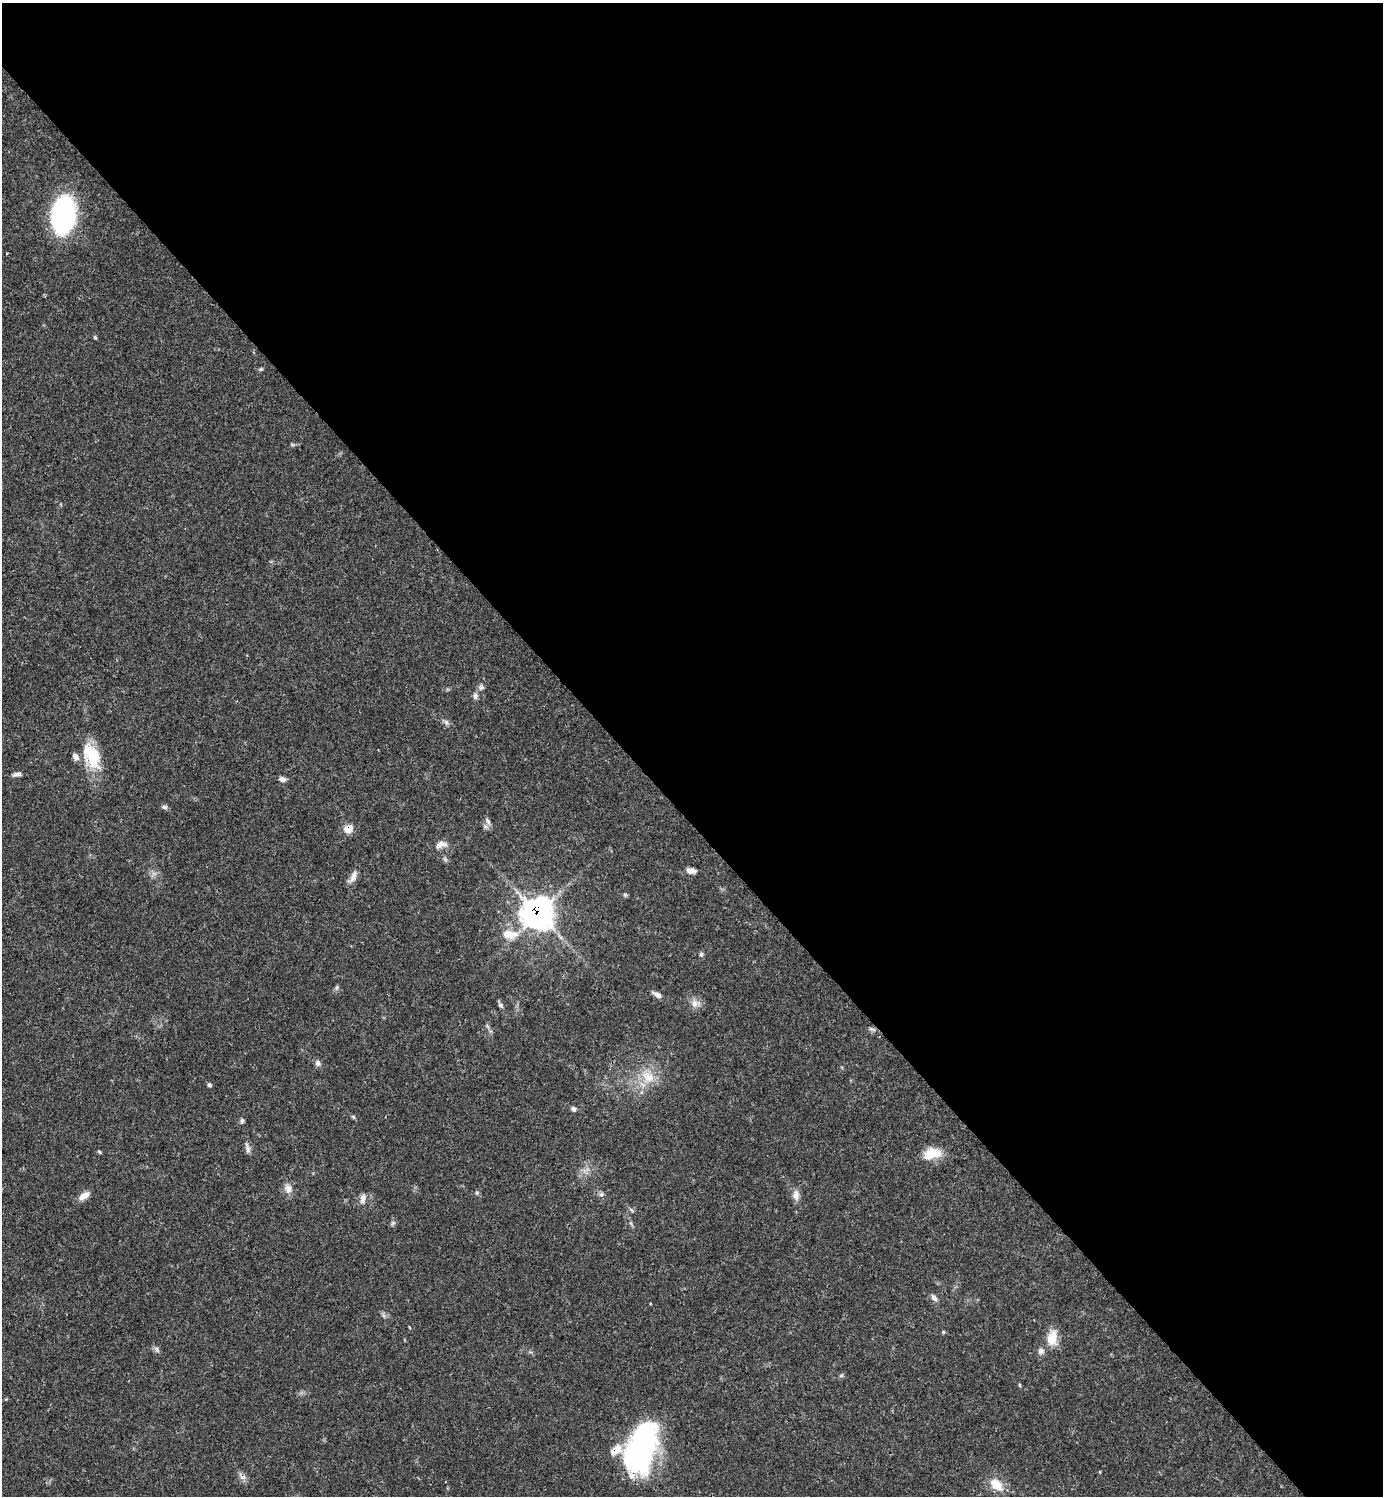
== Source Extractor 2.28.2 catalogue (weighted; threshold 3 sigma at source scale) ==
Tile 8 of 4 x 4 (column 4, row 2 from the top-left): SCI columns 4443-5823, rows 2990-4483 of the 5981 x 5981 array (HDU 1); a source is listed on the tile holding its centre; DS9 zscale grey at full resolution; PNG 1385 x 1498 px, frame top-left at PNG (2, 3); no overlay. Shown black and unused: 55% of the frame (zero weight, under 3 of 4 exposures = <1% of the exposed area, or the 3 px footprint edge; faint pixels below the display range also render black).
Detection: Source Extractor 2.28.2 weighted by HDU 2 'WHT'; one run over the whole footprint, this tile lists its part. Background 0.0389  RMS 0.0027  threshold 0.0121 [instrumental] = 3 sigma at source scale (4.5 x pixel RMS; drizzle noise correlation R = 1.50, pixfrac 1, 0.05/0.05 arcsec/px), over >= 5 px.
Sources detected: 52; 1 cosmic-ray / hot-pixel residue — not listed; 3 inside a brighter listed object's ellipse — not listed separately; the other 48 listed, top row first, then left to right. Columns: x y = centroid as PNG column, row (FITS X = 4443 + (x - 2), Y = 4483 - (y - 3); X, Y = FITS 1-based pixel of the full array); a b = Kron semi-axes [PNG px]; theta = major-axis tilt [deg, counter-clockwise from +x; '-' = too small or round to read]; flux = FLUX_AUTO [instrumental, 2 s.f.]
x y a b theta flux
64 215 30 19 83 55
7 253 3 2 - 0.2
95 337 5 4 - 0.35
261 369 6 5 - 0.38
481 687 7 6 - 0.78
475 696 9 6 83 0.85
446 722 8 5 -45 0.67
92 756 33 18 -64 10
17 774 11 5 9 0.93
282 779 8 6 -20 1
165 807 7 5 -3 0.65
488 821 10 5 -53 0.86
348 829 12 9 26 2.6
441 845 16 8 20 1.9
691 871 11 6 -7 1.6
353 877 16 8 70 1.8
625 895 6 5 - 0.42
538 914 12 12 - 230
509 934 22 11 1 4.7
701 954 6 5 - 0.53
337 987 6 4 72 0.45
657 995 12 6 -28 1.3
695 1003 11 10 - 1.8
500 1005 7 5 -45 0.61
873 1029 10 4 -13 0.6
318 1063 8 7 - 0.93
648 1077 19 13 -39 5
209 1085 6 5 - 0.43
573 1109 7 6 - 0.6
353 1117 7 4 -52 0.37
242 1120 6 5 - 0.56
248 1148 15 5 -74 1
99 1152 5 4 - 0.33
932 1153 23 13 16 5.2
288 1188 13 10 -81 1.8
477 1193 6 4 90 0.36
601 1194 7 5 29 0.55
796 1195 14 8 90 1.6
84 1196 13 8 34 2.1
363 1198 13 7 74 1.4
393 1223 7 4 44 0.49
934 1298 10 6 -49 0.98
943 1332 5 4 - 0.31
1052 1338 22 13 82 4.2
157 1349 9 5 -58 0.71
1020 1385 6 3 -71 0.27
641 1447 53 26 72 59
996 1485 19 11 -41 4.5
Overlapping masked pixels (flux is a lower limit): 4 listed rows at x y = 64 215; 348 829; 538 914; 641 1447